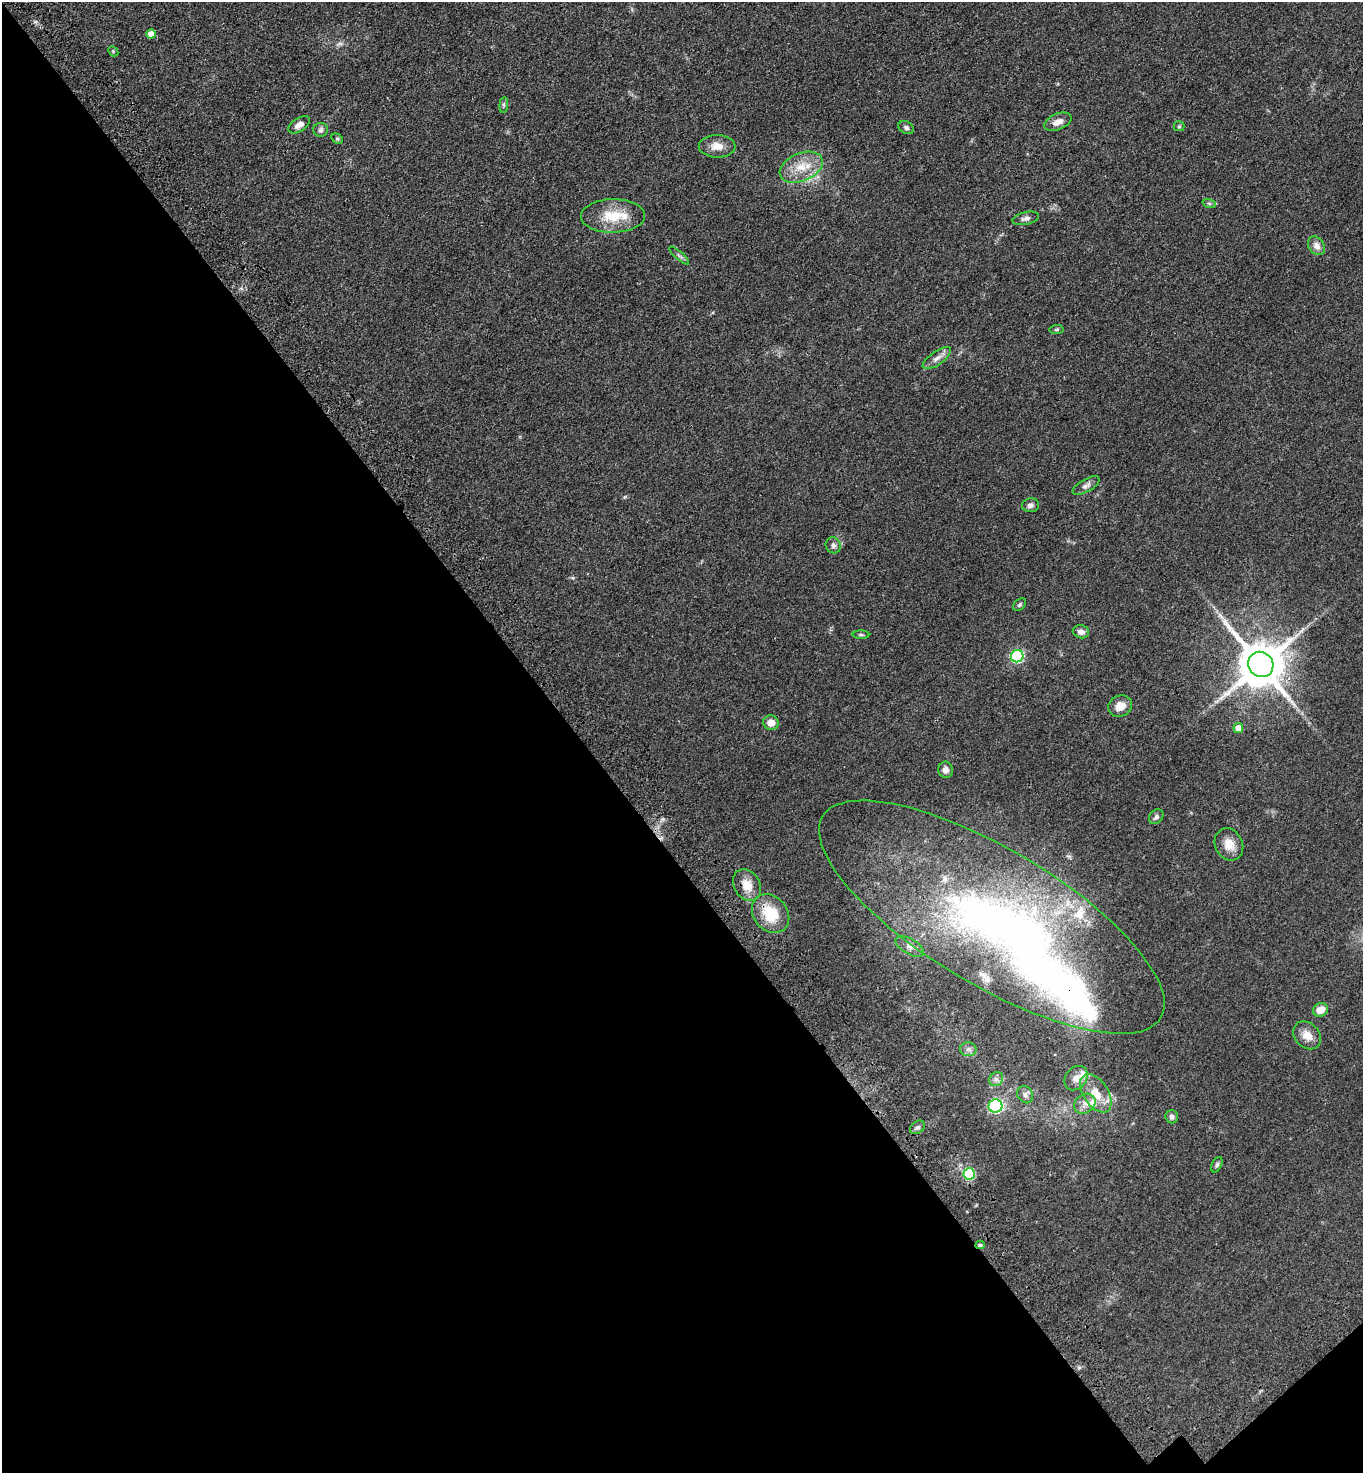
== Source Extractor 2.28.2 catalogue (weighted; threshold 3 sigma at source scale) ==
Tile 14 of 4 x 4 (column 2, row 4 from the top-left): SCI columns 1611-2971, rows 102-1572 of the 6086 x 6088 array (HDU 1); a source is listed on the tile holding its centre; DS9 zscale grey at full resolution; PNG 1365 x 1475 px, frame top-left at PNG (2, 2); each listed source drawn as its Kron ellipse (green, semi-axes under 4 px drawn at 4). Shown black and unused: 43% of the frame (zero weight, under 3 of 4 exposures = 6% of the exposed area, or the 3 px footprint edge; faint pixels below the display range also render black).
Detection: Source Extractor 2.28.2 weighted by HDU 2 'WHT'; one run over the whole footprint, this tile lists its part. Background 0.0432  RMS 0.005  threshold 0.0226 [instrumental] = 3 sigma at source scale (4.5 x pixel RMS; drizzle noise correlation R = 1.50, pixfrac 1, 0.05/0.05 arcsec/px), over >= 5 px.
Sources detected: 61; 1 too faint to see at this stretch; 2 inside a brighter object's white glare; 1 cosmic-ray / hot-pixel residue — neither listed nor drawn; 7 inside a brighter listed object's ellipse — not listed separately; the other 50 listed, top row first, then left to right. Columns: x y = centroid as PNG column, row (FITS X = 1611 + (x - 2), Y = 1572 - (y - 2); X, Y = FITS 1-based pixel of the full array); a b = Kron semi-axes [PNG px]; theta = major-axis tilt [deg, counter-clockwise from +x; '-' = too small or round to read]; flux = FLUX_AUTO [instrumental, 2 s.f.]
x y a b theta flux
151 34 5 4 - 4.3
113 51 6 4 -46 0.61
504 105 8 4 83 0.95
1058 122 14 8 23 3.7
299 125 12 6 33 3.1
1179 126 5 5 - 0.68
906 128 8 6 -27 1.3
320 130 7 7 - 1.3
337 139 6 4 -30 0.71
717 146 18 11 0 5.1
801 167 22 14 23 11
1209 203 7 4 -19 0.81
613 216 32 17 1 14
1026 218 13 6 13 1.8
1316 246 10 7 -55 2.9
679 256 12 3 -41 1.1
1057 329 7 4 7 0.77
937 358 16 6 35 2.9
1086 486 15 6 30 2
1031 505 8 7 - 1.8
833 545 8 7 - 1.7
1020 605 7 5 40 0.92
1081 632 8 6 -12 2.4
861 635 8 3 0 0.71
1017 656 6 6 - 51
1261 664 13 12 - 2400
1120 706 12 10 25 4.7
771 723 7 7 - 4.2
1238 728 5 5 - 4.5
946 770 8 7 - 2.6
1156 817 8 6 47 1.4
1229 844 17 13 -63 5.9
747 885 17 13 -57 6.7
771 914 21 17 -49 16
992 917 197 68 -31 290
910 946 15 7 -29 2.7
1320 1010 8 6 27 5.3
1307 1035 16 12 -46 5.3
968 1049 8 7 - 1.7
1076 1078 13 10 52 4.1
996 1079 7 6 - 1.6
1096 1093 21 12 -57 9.1
1025 1095 9 7 -57 1.8
1085 1104 11 9 35 3.2
995 1106 7 6 - 64
1172 1117 6 6 - 1.4
917 1127 8 5 37 1.2
1217 1165 8 5 63 1
969 1174 6 5 - 34
980 1245 4 4 - 0.88
Overlapping masked pixels (flux is a lower limit): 3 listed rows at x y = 771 914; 969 1174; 980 1245